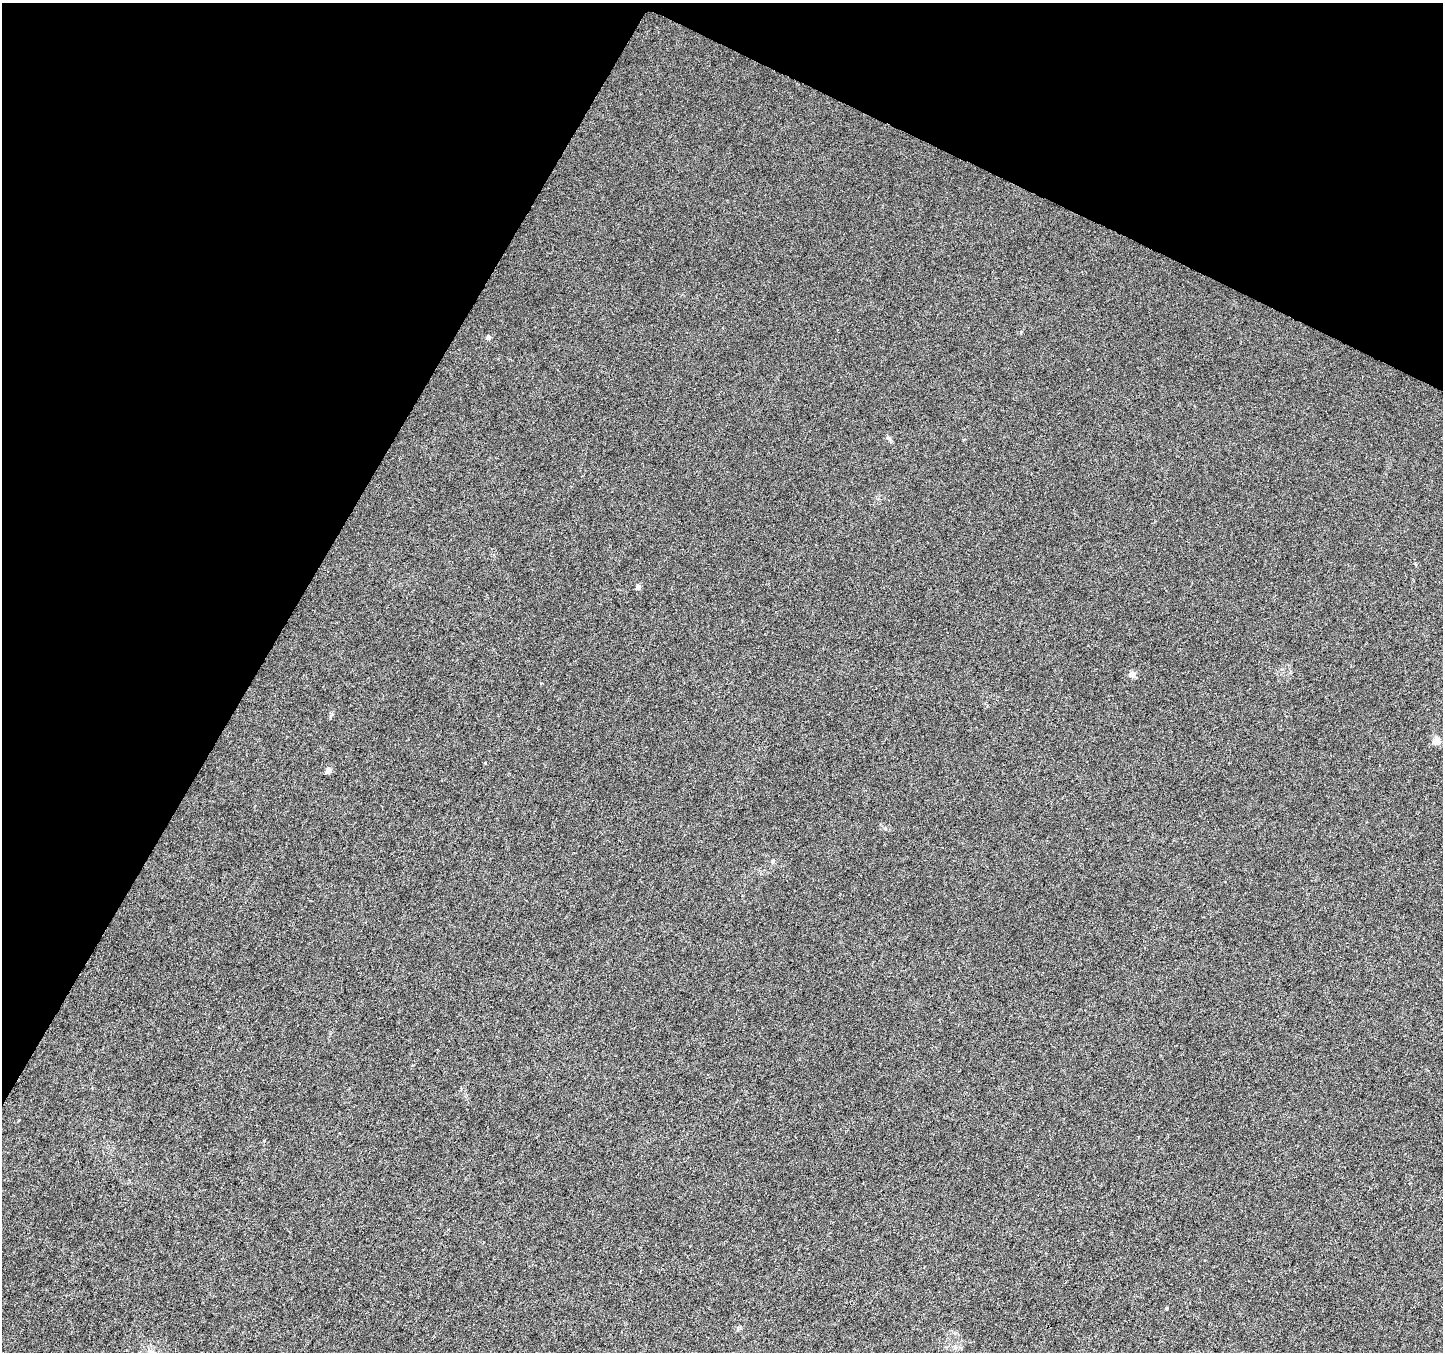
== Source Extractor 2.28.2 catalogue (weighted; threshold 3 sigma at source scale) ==
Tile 2 of 4 x 4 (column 2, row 1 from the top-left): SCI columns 1441-2881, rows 4252-5601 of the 5771 x 5868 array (HDU 1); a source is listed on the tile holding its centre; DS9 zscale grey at full resolution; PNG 1445 x 1354 px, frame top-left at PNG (2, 3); no overlay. Shown black and unused: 26% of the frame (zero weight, under 3 of 6 exposures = <1% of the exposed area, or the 3 px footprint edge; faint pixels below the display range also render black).
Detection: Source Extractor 2.28.2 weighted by HDU 2 'WHT'; one run over the whole footprint, this tile lists its part. Background 0.00617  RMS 0.0033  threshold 0.0134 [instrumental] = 3 sigma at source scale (4.09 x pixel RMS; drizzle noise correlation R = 1.36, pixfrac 0.8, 0.0396/0.0396 arcsec/px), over >= 5 px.
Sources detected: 9; all 9 listed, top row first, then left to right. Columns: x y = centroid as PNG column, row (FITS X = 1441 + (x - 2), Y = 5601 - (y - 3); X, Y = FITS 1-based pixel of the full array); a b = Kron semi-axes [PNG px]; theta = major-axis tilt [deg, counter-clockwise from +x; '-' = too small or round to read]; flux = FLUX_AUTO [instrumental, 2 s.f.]
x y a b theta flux
488 337 6 5 - 0.63
888 438 8 5 -40 0.69
638 587 6 5 - 0.83
1132 674 6 6 - 2
1436 741 5 5 - 7.1
485 763 3 3 - 0.21
328 771 5 5 - 2.2
773 862 7 3 82 0.42
1166 1308 4 3 - 0.3